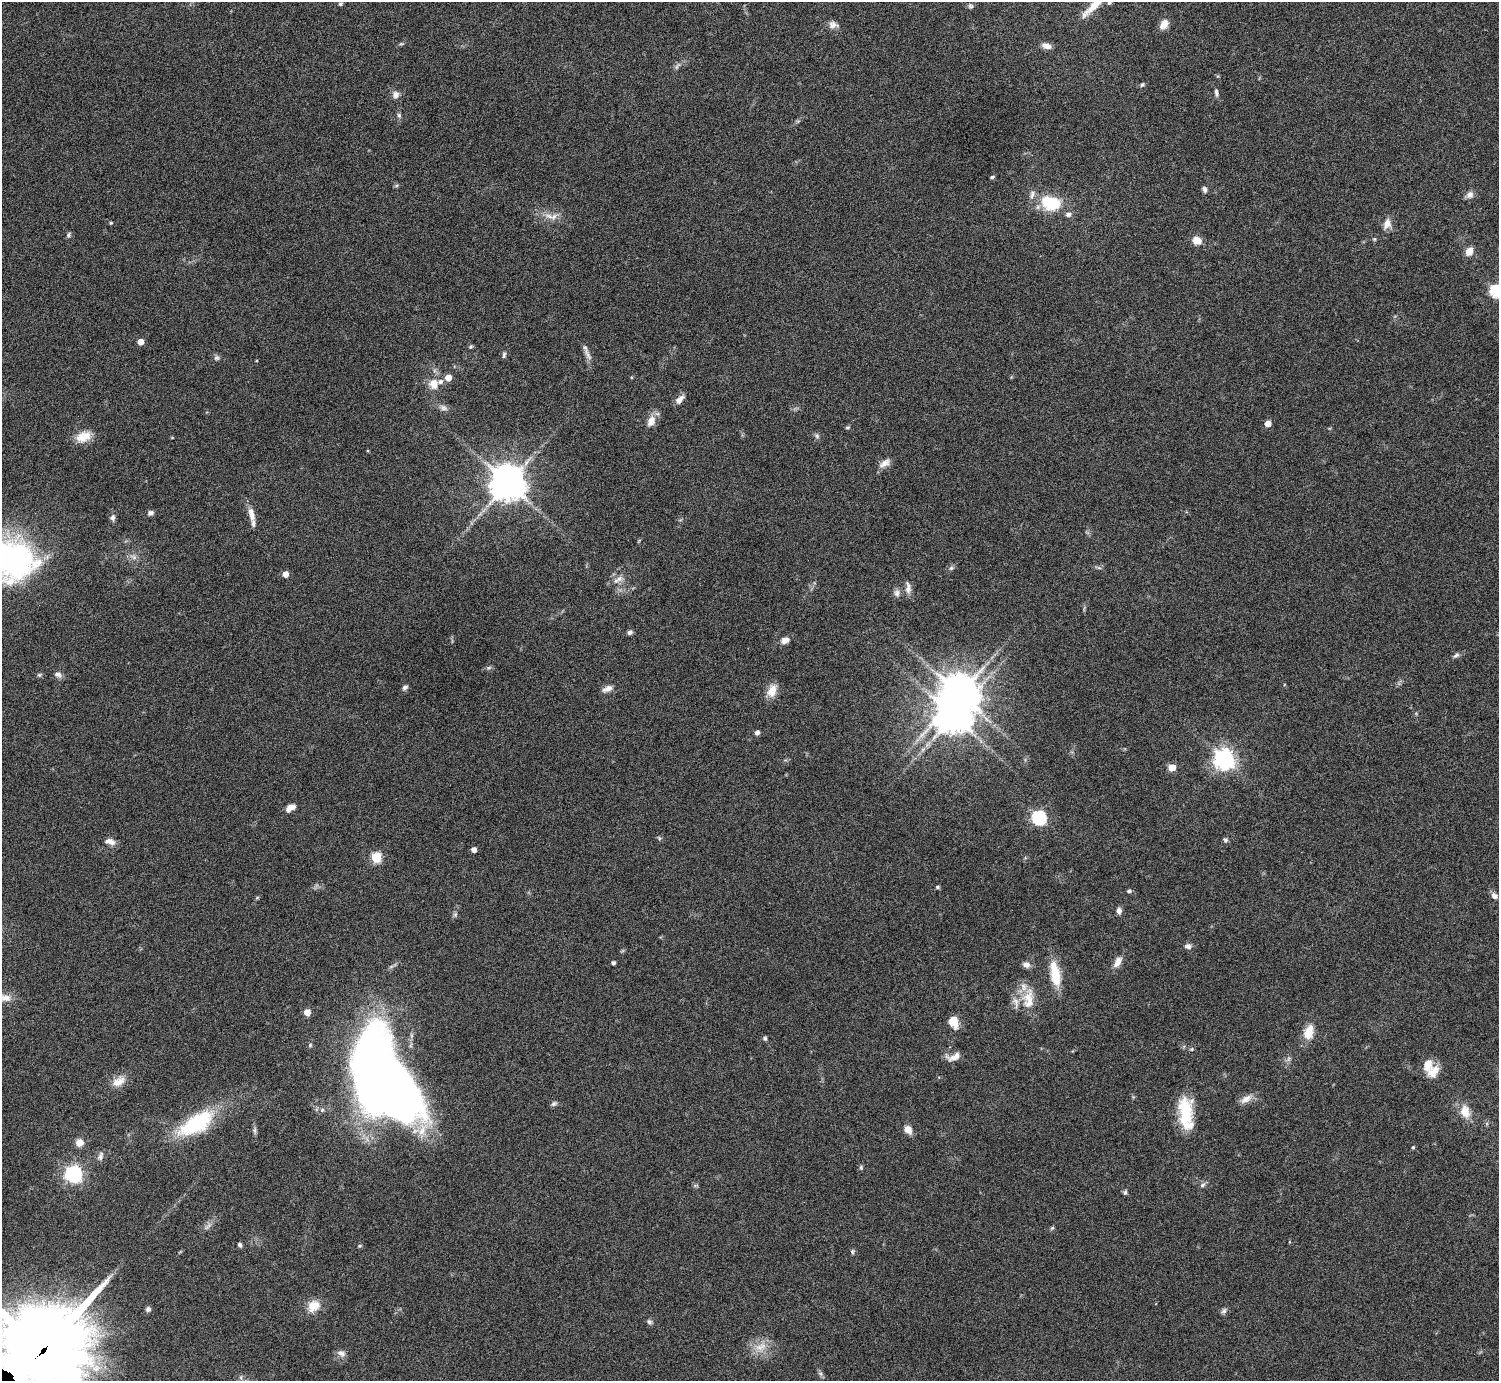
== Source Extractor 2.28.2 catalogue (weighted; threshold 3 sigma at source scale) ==
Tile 10 of 4 x 4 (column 2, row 3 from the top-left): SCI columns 1505-3001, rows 1553-2931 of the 6004 x 6005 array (HDU 1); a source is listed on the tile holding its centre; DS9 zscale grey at full resolution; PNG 1501 x 1383 px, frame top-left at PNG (2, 2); no overlay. Shown black and unused: <1% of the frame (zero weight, under 4 of 8 exposures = <1% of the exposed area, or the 3 px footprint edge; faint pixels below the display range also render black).
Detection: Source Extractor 2.28.2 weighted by HDU 2 'WHT'; one run over the whole footprint, this tile lists its part. Background 0.0788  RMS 0.0048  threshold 0.0195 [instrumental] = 3 sigma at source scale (4.09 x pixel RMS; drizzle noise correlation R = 1.36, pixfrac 0.8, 0.05/0.05 arcsec/px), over >= 5 px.
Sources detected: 129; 2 inside a brighter object's white glare — not listed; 7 inside a brighter listed object's ellipse — not listed separately; the other 120 listed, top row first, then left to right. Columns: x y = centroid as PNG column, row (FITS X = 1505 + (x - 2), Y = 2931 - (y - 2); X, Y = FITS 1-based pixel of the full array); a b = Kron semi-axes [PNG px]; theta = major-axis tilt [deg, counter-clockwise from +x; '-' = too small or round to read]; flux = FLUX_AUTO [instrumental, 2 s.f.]
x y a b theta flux
1097 2 50 9 49 12
1109 3 5 4 - 0.73
340 4 6 5 - 0.73
970 6 7 6 - 0.91
1164 24 11 8 56 4
833 25 12 9 -7 2.4
401 44 6 4 18 0.57
1047 46 10 6 -12 2.7
677 67 9 4 55 1
1142 85 7 4 61 0.63
1216 93 11 5 -78 1.2
396 95 8 7 - 2.4
399 115 7 5 -89 0.89
992 177 5 3 - 0.62
1204 189 7 5 -80 1.3
1032 195 13 5 77 1.6
1470 195 11 8 28 2
1050 203 19 13 -15 20
1068 214 8 6 7 1.4
549 216 14 6 -19 2.7
111 223 4 3 - 0.47
1387 224 16 9 70 3.3
69 235 7 5 61 0.83
1197 240 9 7 -25 5.1
1469 252 8 7 - 4.2
1496 291 6 6 - 55
140 341 5 5 - 3.8
470 347 6 4 36 0.57
504 355 8 5 82 0.82
588 355 20 6 -63 2.4
217 358 7 7 - 1
448 378 5 5 - 4.1
434 384 12 11 - 5
680 399 12 6 46 2.6
443 408 10 7 -27 1.7
651 421 14 9 63 3.8
1268 424 5 5 - 4.1
848 427 7 4 6 0.58
817 436 7 6 - 0.95
83 437 19 12 21 6.5
885 463 18 8 33 2.9
508 483 12 11 - 770
151 513 7 6 - 1.3
251 514 19 8 -75 3.6
113 517 8 6 -87 1.4
134 557 9 6 -36 1.6
10 559 53 43 -11 120
951 568 7 4 44 0.82
285 574 5 5 - 3.9
619 579 11 7 31 2.3
908 588 18 7 -86 2.3
897 593 10 8 90 1.7
630 632 6 5 - 1.1
785 640 9 6 24 2.9
1456 655 9 5 38 1.1
489 667 6 4 20 0.72
39 675 6 4 42 0.62
58 675 10 7 -26 1.6
405 687 8 5 28 0.96
607 689 14 7 22 2.3
772 691 15 10 66 5.3
959 694 12 11 - 1000
757 733 5 4 - 1.6
923 749 7 4 19 0.94
1224 759 8 7 - 240
1172 767 5 5 - 7
291 807 10 6 27 3.5
1039 818 6 6 - 65
659 838 6 4 -72 0.54
1225 840 7 5 12 0.8
110 841 13 7 -16 2.6
474 850 4 4 - 2.3
376 857 6 6 - 22
937 887 5 4 - 0.68
1129 891 6 4 1 0.75
1494 896 9 7 -40 1.8
1119 911 7 6 - 1.7
455 914 6 6 - 0.81
1188 946 9 7 -4 1.6
1118 962 15 8 59 3.1
613 963 4 4 - 0.93
1026 965 9 6 -21 2.1
1055 974 30 11 -80 11
1028 997 24 14 64 7.9
5 998 17 10 -7 4.2
307 1012 5 5 - 4.8
953 1021 12 8 -78 6.5
1309 1032 19 12 73 6.4
765 1038 5 5 - 0.83
1192 1049 6 3 71 0.48
954 1057 18 8 16 3.4
1434 1072 18 12 48 5
118 1081 19 11 26 4.6
392 1085 70 53 -48 380
1246 1099 18 8 30 3.2
553 1104 8 6 44 0.95
322 1110 5 5 - 0.84
1465 1112 15 11 -74 6.1
1186 1114 35 15 -89 18
196 1123 46 20 32 32
254 1130 8 5 -74 1
908 1130 8 7 - 3.9
79 1143 7 7 - 4.2
1413 1147 4 3 - 0.63
100 1156 12 7 72 1.6
861 1167 6 5 - 0.63
74 1174 7 7 - 140
1202 1185 8 5 28 1
1125 1192 6 5 - 0.9
1052 1228 6 4 42 0.59
240 1245 6 4 -60 0.95
359 1246 5 4 - 0.48
852 1251 7 4 -85 0.64
313 1306 18 14 45 5.7
148 1309 5 5 - 1.3
1224 1311 8 6 35 1.1
649 1322 7 6 - 0.99
761 1347 20 9 26 5.3
43 1350 28 26 34 5900
341 1353 12 7 -21 1.8
Overlapping masked pixels (flux is a lower limit): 1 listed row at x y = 43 1350
Isophote crosses this tile's border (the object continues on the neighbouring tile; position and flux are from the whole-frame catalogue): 6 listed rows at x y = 1097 2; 1109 3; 1496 291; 10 559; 5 998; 43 1350